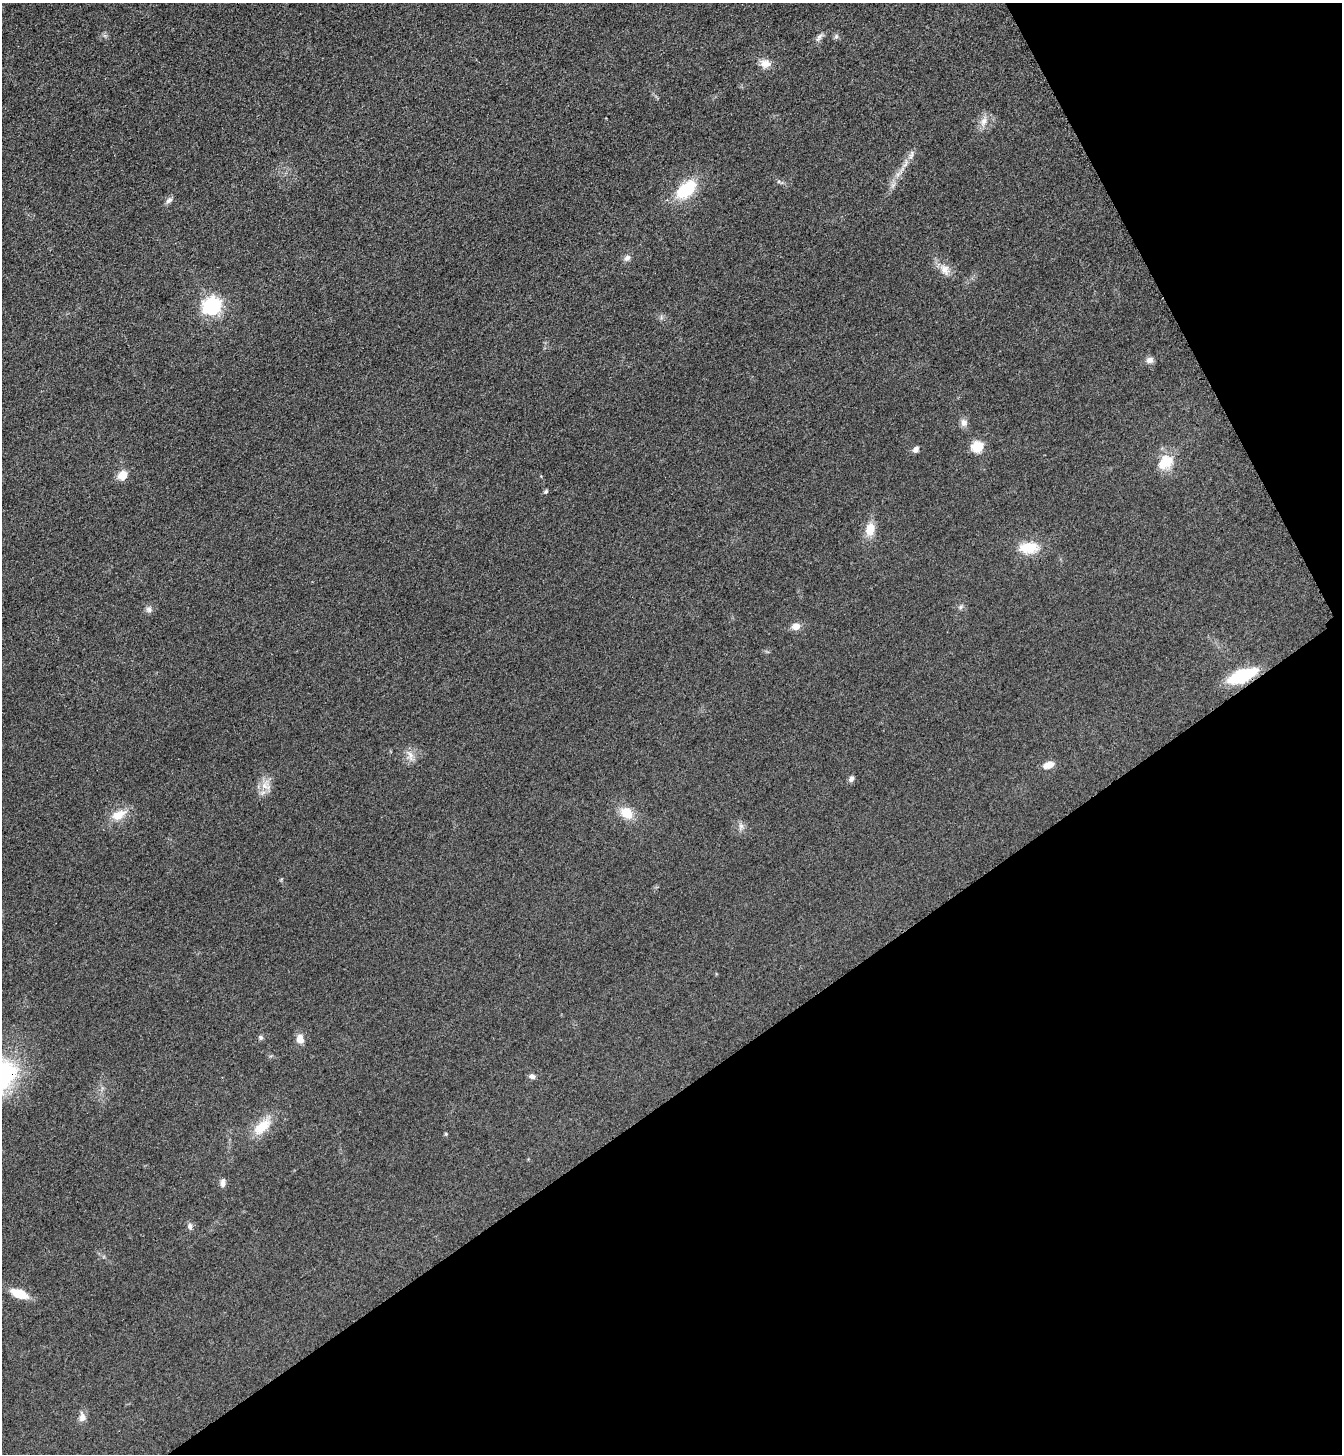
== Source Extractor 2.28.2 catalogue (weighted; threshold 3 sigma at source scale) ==
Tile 12 of 4 x 4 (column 4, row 3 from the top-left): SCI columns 4203-5542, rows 1483-2934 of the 5861 x 5869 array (HDU 1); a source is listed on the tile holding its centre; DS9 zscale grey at full resolution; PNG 1344 x 1456 px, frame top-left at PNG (2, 3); no overlay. Shown black and unused: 31% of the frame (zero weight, under 3 of 4 exposures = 3% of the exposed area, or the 3 px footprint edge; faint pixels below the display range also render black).
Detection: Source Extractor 2.28.2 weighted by HDU 2 'WHT'; one run over the whole footprint, this tile lists its part. Background 0.0774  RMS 0.0093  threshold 0.042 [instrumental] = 3 sigma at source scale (4.5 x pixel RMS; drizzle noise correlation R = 1.50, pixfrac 1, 0.05/0.05 arcsec/px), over >= 5 px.
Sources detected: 40; all 40 listed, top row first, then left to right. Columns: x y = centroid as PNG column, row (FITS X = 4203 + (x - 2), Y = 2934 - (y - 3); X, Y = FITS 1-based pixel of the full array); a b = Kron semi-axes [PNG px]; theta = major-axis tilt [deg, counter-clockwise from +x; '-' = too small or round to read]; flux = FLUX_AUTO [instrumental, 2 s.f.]
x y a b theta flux
836 36 7 5 70 2
819 37 15 6 54 3.7
765 63 15 12 -6 8.5
984 121 15 10 66 8.1
911 155 15 5 75 4.4
893 185 8 6 45 3
686 190 24 14 42 43
169 200 10 6 30 3
627 258 9 7 43 3.8
945 269 18 12 -59 9.3
212 306 7 7 - 330
1150 360 10 8 21 4.3
964 422 10 8 -88 4.8
977 447 6 6 - 70
916 449 8 6 47 3.6
1165 462 20 15 42 23
123 475 9 8 - 13
546 491 5 4 - 1.7
870 529 17 11 77 14
1029 548 25 14 4 23
960 607 6 6 - 2
149 609 9 8 - 3.3
796 626 12 9 7 6.1
1242 676 26 11 21 57
410 755 17 8 -74 7.1
1048 765 12 7 18 8.3
851 779 8 6 68 3.1
266 785 16 13 -51 10
626 813 13 10 -36 20
119 815 23 12 24 15
741 826 11 6 84 3.9
260 1037 7 6 - 1.9
300 1039 11 8 -83 7.9
532 1076 8 6 -16 3.3
262 1127 27 13 41 21
446 1134 5 4 - 1.1
223 1183 11 6 85 4.1
190 1226 10 7 -78 3
19 1294 16 8 -21 23
82 1417 14 9 -87 5.3
Overlapping masked pixels (flux is a lower limit): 1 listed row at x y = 1242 676